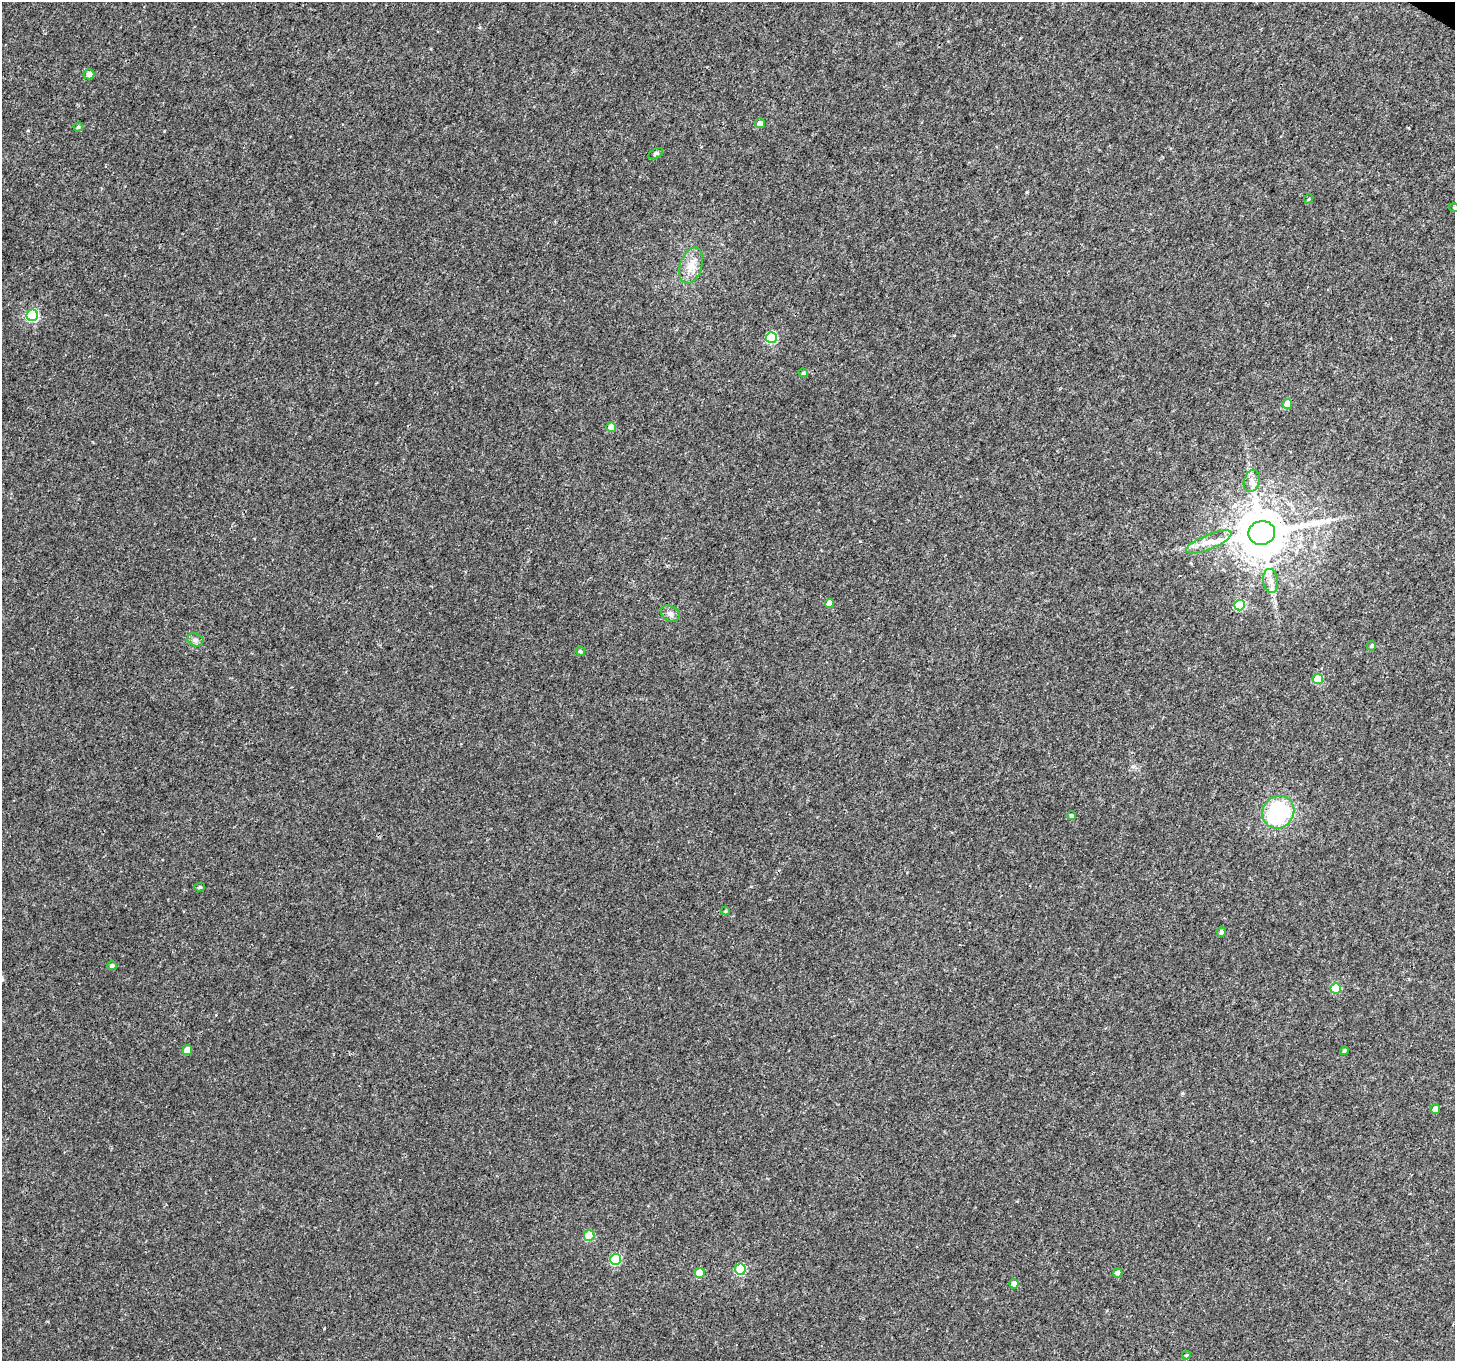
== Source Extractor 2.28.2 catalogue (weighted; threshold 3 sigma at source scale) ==
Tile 10 of 4 x 4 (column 2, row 3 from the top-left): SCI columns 1520-2972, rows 1646-3004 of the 6025 x 6112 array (HDU 1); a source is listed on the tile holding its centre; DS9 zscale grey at full resolution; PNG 1457 x 1363 px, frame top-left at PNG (2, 2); each listed source drawn as its Kron ellipse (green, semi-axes under 4 px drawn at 4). Shown black and unused: <1% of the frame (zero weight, under 3 of 4 exposures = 7% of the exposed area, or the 3 px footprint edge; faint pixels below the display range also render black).
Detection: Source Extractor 2.28.2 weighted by HDU 2 'WHT'; one run over the whole footprint, this tile lists its part. Background 0.00391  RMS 0.0031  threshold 0.0139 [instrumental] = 3 sigma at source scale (4.5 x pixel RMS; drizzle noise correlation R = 1.50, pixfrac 1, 0.0396/0.0396 arcsec/px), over >= 5 px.
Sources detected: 42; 2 inside a brighter listed object's ellipse — not listed separately; the other 40 listed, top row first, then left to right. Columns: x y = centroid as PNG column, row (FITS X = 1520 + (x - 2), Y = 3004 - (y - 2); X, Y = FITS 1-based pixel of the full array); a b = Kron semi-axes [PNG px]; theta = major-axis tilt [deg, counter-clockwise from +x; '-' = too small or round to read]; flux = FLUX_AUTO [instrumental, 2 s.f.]
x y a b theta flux
89 74 5 5 - 2
760 123 5 5 - 1.5
78 127 4 4 - 0.5
656 154 8 4 30 0.63
1309 199 5 3 - 0.25
1454 208 5 3 - 0.26
691 266 19 11 73 4
32 315 6 5 - 25
771 338 5 5 - 19
803 373 5 4 - 0.39
1287 404 5 5 - 3.8
611 427 5 4 - 3.3
1252 481 11 7 73 1.8
1262 533 13 12 - 1800
1209 542 24 7 22 3.7
1271 581 12 7 -82 1.8
829 603 4 4 - 2.2
1240 605 5 5 - 14
670 614 10 7 -33 1.3
195 640 8 6 -21 0.97
1371 646 5 4 - 0.56
580 651 5 4 - 0.53
1318 679 5 5 - 8.7
1278 812 17 15 50 30
1071 816 5 4 - 0.66
200 887 5 4 - 0.49
725 911 4 4 - 0.35
1221 932 5 4 - 0.89
112 966 5 4 - 0.88
1336 988 5 5 - 11
187 1050 5 5 - 4.1
1344 1051 4 4 - 0.53
1435 1109 5 4 - 1.7
589 1236 5 5 - 11
616 1259 6 5 - 19
740 1269 5 5 - 17
699 1273 5 5 - 5
1118 1273 4 4 - 1
1014 1284 5 4 - 1.9
1186 1355 4 3 - 0.38
Isophote crosses this tile's border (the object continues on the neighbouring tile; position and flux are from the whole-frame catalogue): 1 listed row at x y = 1454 208